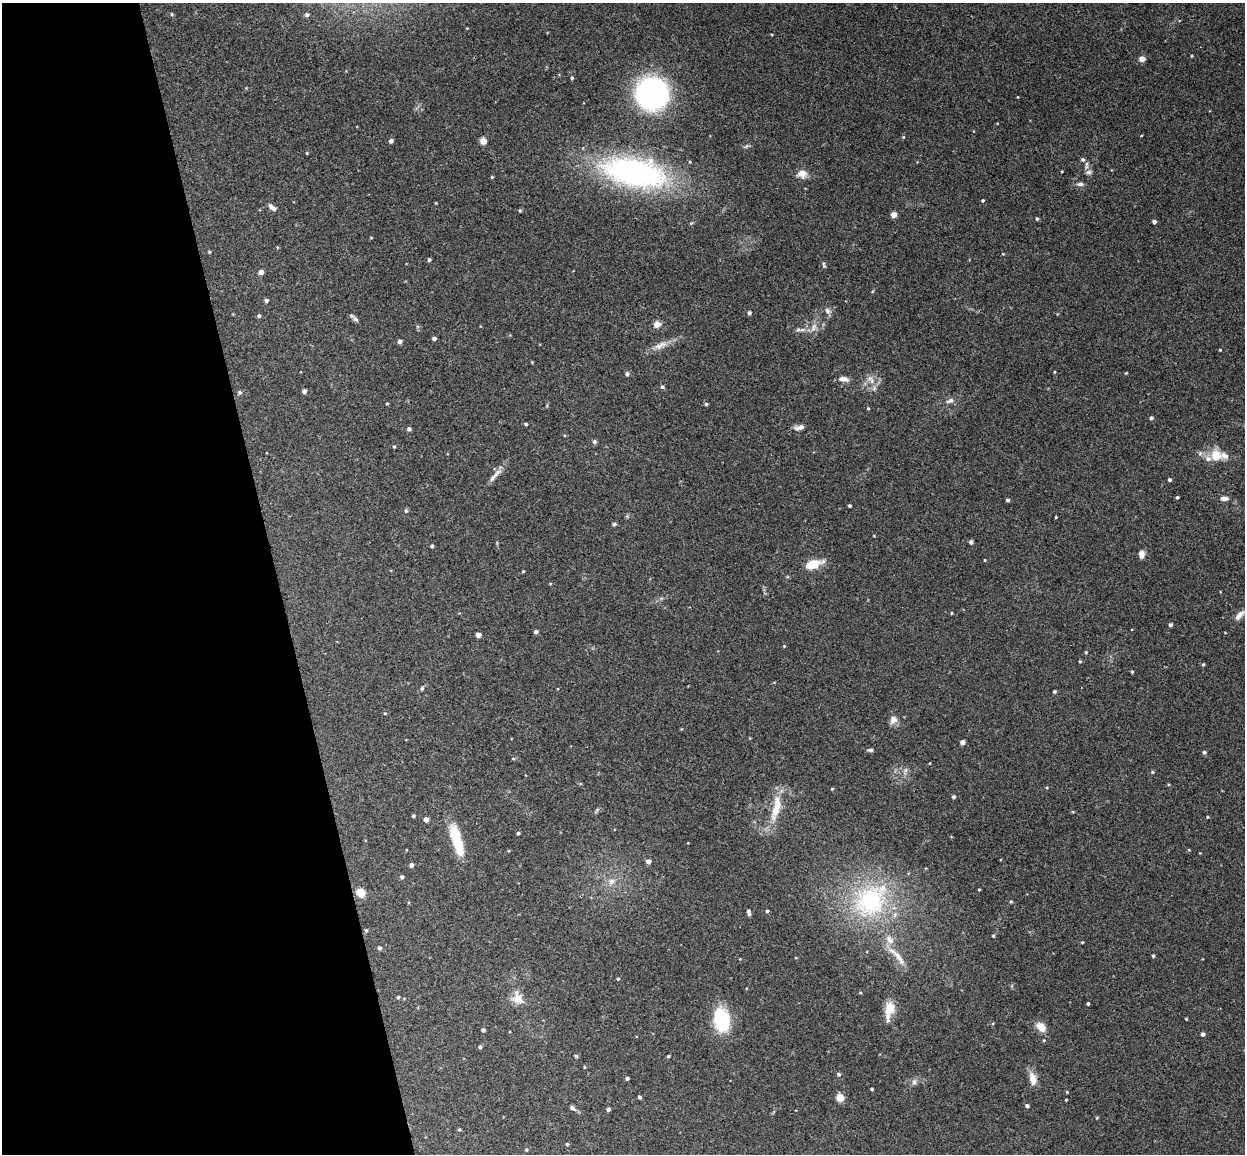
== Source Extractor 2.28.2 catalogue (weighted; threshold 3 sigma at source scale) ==
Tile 5 of 4 x 4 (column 1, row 2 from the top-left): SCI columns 57-1299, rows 2456-3607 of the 5086 x 5029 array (HDU 1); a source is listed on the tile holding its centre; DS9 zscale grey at full resolution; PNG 1247 x 1156 px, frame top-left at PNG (2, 3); no overlay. Shown black and unused: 22% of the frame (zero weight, under 3 of 4 exposures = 5% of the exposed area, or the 3 px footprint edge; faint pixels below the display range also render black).
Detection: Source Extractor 2.28.2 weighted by HDU 2 'WHT'; one run over the whole footprint, this tile lists its part. Background 0.0427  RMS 0.0043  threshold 0.0192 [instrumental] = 3 sigma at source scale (4.5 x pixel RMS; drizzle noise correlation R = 1.50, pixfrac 1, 0.05/0.05 arcsec/px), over >= 5 px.
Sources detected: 156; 1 inside a brighter object's white glare — not listed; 8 inside a brighter listed object's ellipse — not listed separately; the other 147 listed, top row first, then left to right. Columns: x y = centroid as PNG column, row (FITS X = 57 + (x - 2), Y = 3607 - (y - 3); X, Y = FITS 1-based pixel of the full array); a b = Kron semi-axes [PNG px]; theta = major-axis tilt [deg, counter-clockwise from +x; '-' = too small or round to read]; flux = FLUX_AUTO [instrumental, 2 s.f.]
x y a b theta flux
172 14 4 4 - 0.52
307 15 5 5 - 0.95
1142 59 5 5 - 3.2
572 78 4 4 - 0.59
652 94 26 26 - 97
903 137 4 3 - 0.37
391 141 4 4 - 1.4
483 141 5 5 - 3.9
746 146 9 3 44 0.64
1083 160 5 5 - 0.8
1086 165 13 4 87 1.3
634 172 81 34 -11 89
802 174 13 11 -1 3.5
492 177 4 4 - 0.42
1080 184 9 5 5 1.3
983 201 4 4 - 0.54
270 206 8 6 -61 1.2
520 210 4 3 - 0.53
894 215 5 5 - 2.7
1037 219 4 4 - 0.66
1154 222 4 4 - 1.3
371 238 4 3 - 0.33
1003 254 3 3 - 0.3
429 260 4 3 - 0.91
824 265 9 4 -77 0.81
261 272 4 4 - 2.9
266 301 4 4 - 1.3
827 311 9 7 -48 1.4
749 313 4 4 - 1.1
259 316 5 4 - 0.82
356 319 8 6 -31 1.2
657 324 5 5 - 4.2
813 327 13 7 65 2.5
798 330 8 4 -1 0.9
434 338 4 4 - 1.2
400 341 5 4 - 1.4
660 345 21 8 24 4
1220 350 3 3 - 0.33
532 362 3 3 - 0.31
1054 372 4 2 - 0.33
1126 373 4 3 - 0.32
627 374 5 4 - 1.1
844 379 13 6 -7 2.1
871 380 15 7 -54 2.8
662 387 5 4 - 0.82
304 391 4 4 - 1.4
240 392 6 5 - 0.68
950 401 11 6 19 1.9
387 404 4 3 - 0.31
706 404 4 4 - 0.6
868 408 4 3 - 0.42
1151 418 4 4 - 0.9
526 424 3 3 - 0.48
799 427 14 6 9 1.9
409 429 4 4 - 1.2
594 442 5 5 - 1
394 447 4 4 - 0.45
1216 455 12 11 - 7.3
497 473 18 6 45 2.9
1169 480 3 3 - 0.74
1177 497 4 3 - 0.58
1224 498 11 6 1 1.7
1008 500 4 3 - 0.86
849 506 3 3 - 0.78
406 511 5 4 - 0.74
1056 517 3 2 - 0.37
614 524 4 4 - 0.8
971 542 4 4 - 1.2
432 546 3 3 - 0.78
1141 554 10 7 -82 2
985 560 4 3 - 0.28
813 564 14 7 17 11
523 571 4 3 - 0.36
952 613 3 3 - 0.4
1239 615 18 7 46 3.1
1170 625 4 4 - 0.99
536 632 4 4 - 1.2
478 635 4 4 - 3.1
784 646 3 3 - 0.33
1086 652 4 3 - 0.43
1080 661 4 3 - 0.47
1203 664 4 3 - 0.51
1132 672 4 3 - 0.43
422 688 6 4 63 0.68
1054 691 3 3 - 0.68
385 713 4 3 - 0.36
893 720 11 10 - 2.5
962 742 4 4 - 2.2
870 750 7 5 -1 0.83
1204 752 4 4 - 0.82
513 759 5 3 - 0.41
906 770 7 4 71 0.9
1152 772 4 4 - 0.45
832 789 4 4 - 0.41
954 797 4 4 - 0.7
776 807 34 11 80 9.6
597 810 7 4 54 0.68
413 816 3 3 - 0.62
1207 817 4 3 - 0.38
426 819 4 4 - 2.4
518 833 3 3 - 0.78
459 850 33 12 -72 8.8
648 861 4 4 - 2.4
411 865 4 4 - 1.5
402 877 4 4 - 1
611 881 8 7 - 2.2
979 889 3 3 - 0.45
361 893 9 7 -43 5.2
871 901 38 29 46 54
1011 902 4 4 - 0.47
767 911 4 3 - 0.64
749 912 6 3 -79 1.3
366 930 5 4 - 0.62
993 936 4 4 - 0.4
1082 942 5 3 - 0.34
379 948 5 4 - 0.98
1153 956 4 3 - 0.59
898 957 31 7 -53 5.4
618 979 4 3 - 0.46
398 997 4 4 - 0.64
518 999 15 12 -31 4.7
1088 1004 4 3 - 0.63
890 1009 12 9 67 7.7
1186 1019 3 2 - 0.38
722 1020 18 12 -78 33
1041 1027 10 8 -48 5.1
483 1030 4 3 - 1.1
1203 1034 4 4 - 1.4
1044 1040 4 4 - 0.41
480 1047 4 4 - 0.86
576 1056 6 3 -44 0.52
668 1056 3 3 - 0.54
584 1067 4 3 - 0.37
838 1074 5 4 - 0.84
627 1078 4 3 - 0.94
1033 1079 13 7 -79 5.1
914 1082 8 6 89 1.2
872 1089 3 3 - 0.59
1067 1092 4 3 - 0.36
639 1097 4 3 - 0.92
840 1098 8 7 - 4.4
1027 1106 4 4 - 1.3
572 1108 6 5 - 1.1
608 1109 4 3 - 1
459 1130 4 4 - 0.49
567 1144 4 4 - 0.54
526 1150 4 4 - 0.44